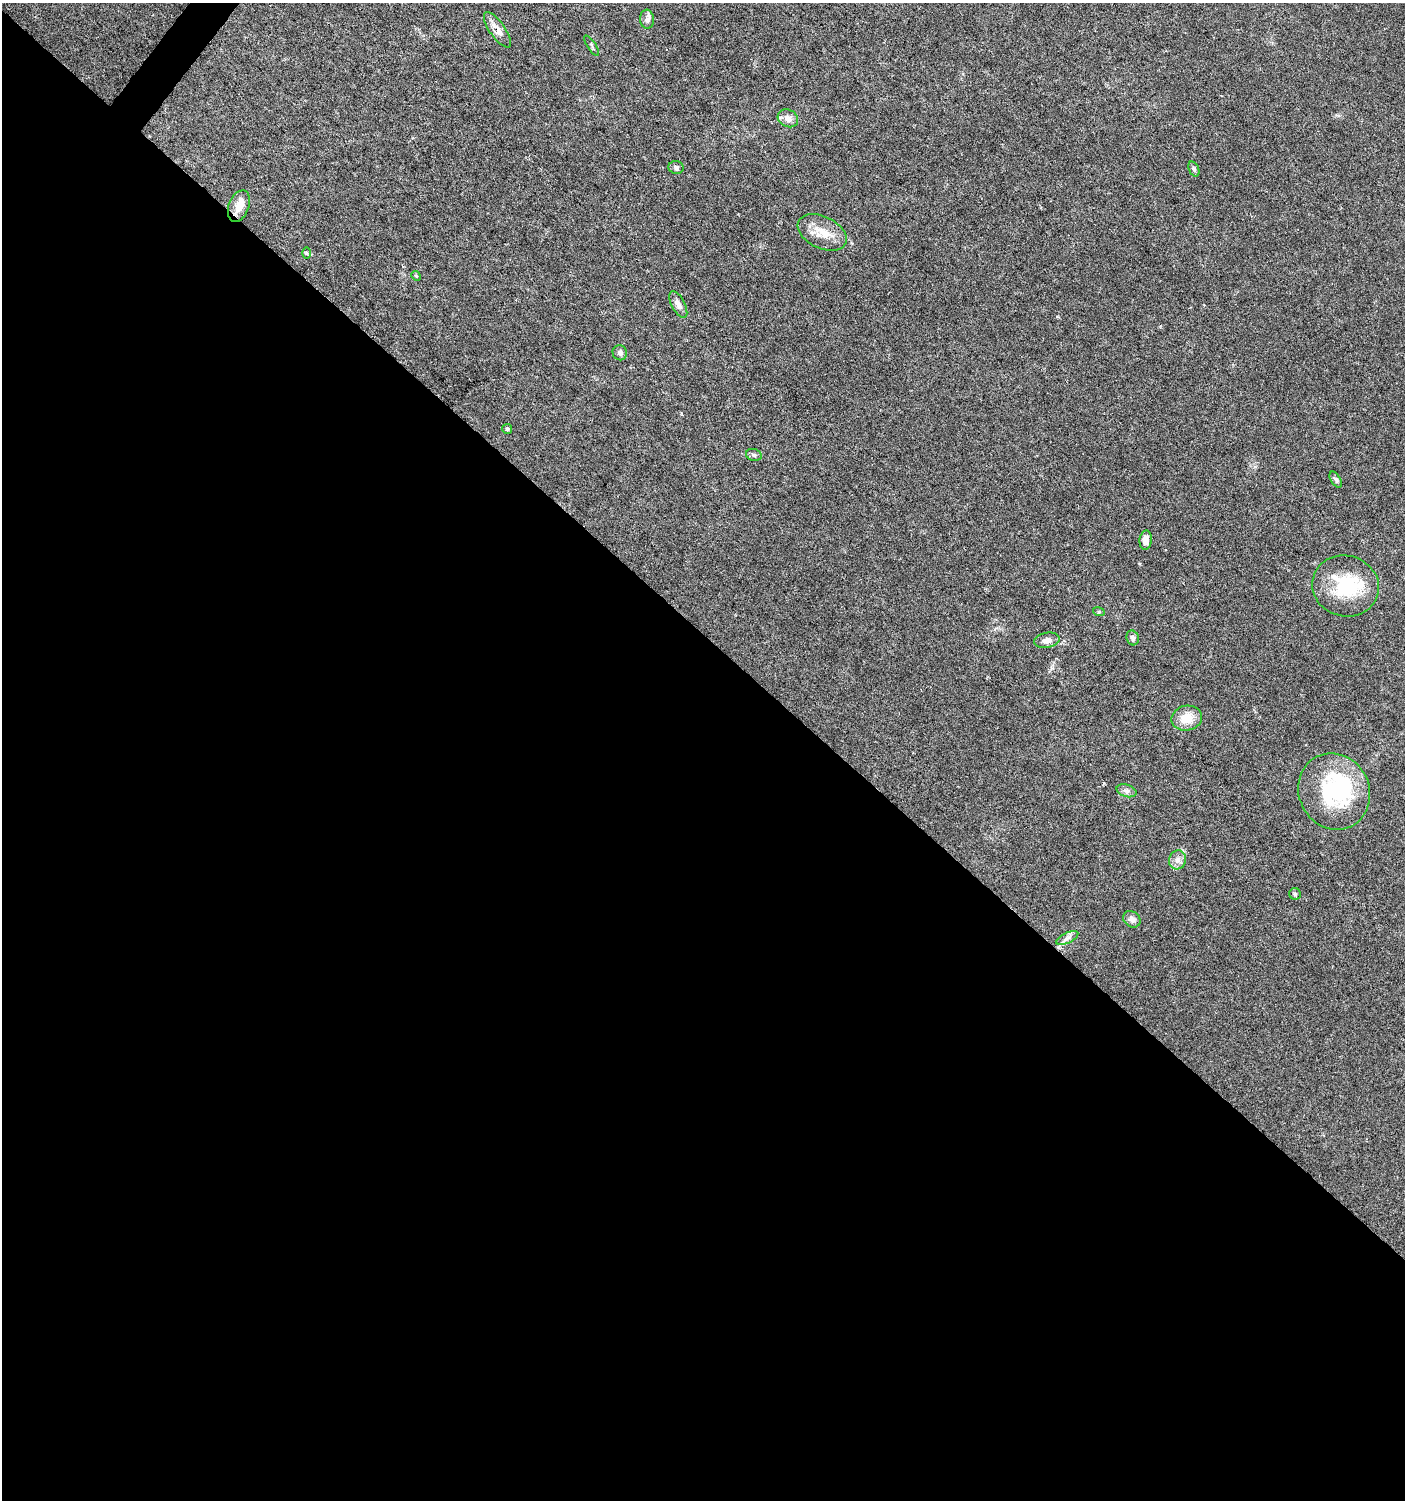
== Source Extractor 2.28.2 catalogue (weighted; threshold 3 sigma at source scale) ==
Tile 14 of 4 x 4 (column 2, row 4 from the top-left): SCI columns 1646-3048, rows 3-1500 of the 6029 x 6005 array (HDU 1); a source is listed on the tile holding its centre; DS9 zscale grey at full resolution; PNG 1407 x 1502 px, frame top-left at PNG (2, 3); each listed source drawn as its Kron ellipse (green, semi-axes under 4 px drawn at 4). Shown black and unused: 58% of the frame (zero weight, under 5 of 9 exposures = <1% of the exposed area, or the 3 px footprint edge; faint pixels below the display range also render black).
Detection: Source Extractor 2.28.2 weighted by HDU 2 'WHT'; one run over the whole footprint, this tile lists its part. Background 0.0353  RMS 0.0025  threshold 0.0101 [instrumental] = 3 sigma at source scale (4.09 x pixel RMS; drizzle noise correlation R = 1.36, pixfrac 0.8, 0.0396/0.0396 arcsec/px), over >= 5 px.
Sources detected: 30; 2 inside a brighter object's white glare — neither listed nor drawn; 1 inside a brighter listed object's ellipse — not listed separately; the other 27 listed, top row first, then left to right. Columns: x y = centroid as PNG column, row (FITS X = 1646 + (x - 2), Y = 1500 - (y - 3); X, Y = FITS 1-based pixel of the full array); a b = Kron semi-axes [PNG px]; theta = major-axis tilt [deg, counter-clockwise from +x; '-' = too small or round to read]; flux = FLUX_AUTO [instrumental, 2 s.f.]
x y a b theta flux
647 19 9 7 -86 0.86
497 30 21 8 -55 2.2
592 46 12 3 -57 0.39
788 118 10 8 -27 1.6
676 167 8 6 -13 0.66
1194 169 8 5 -67 0.48
239 206 16 10 69 2.8
822 232 26 16 -25 4.5
306 253 6 4 -89 0.27
416 276 5 4 - 0.26
678 304 14 6 -62 1.3
620 353 8 7 - 0.69
507 429 5 5 - 0.33
754 455 8 6 -17 0.56
1336 480 9 5 -58 0.53
1146 540 9 6 85 1.7
1345 586 34 30 -15 13
1099 612 6 4 -17 0.24
1133 638 7 6 - 0.65
1047 640 13 7 9 1.5
1187 718 15 12 13 3.9
1126 791 10 6 -17 0.8
1334 791 39 35 -64 25
1177 860 9 8 - 1.3
1295 894 6 5 - 0.37
1132 919 9 7 -41 1.1
1067 938 12 5 26 0.95
Overlapping masked pixels (flux is a lower limit): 1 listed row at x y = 239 206